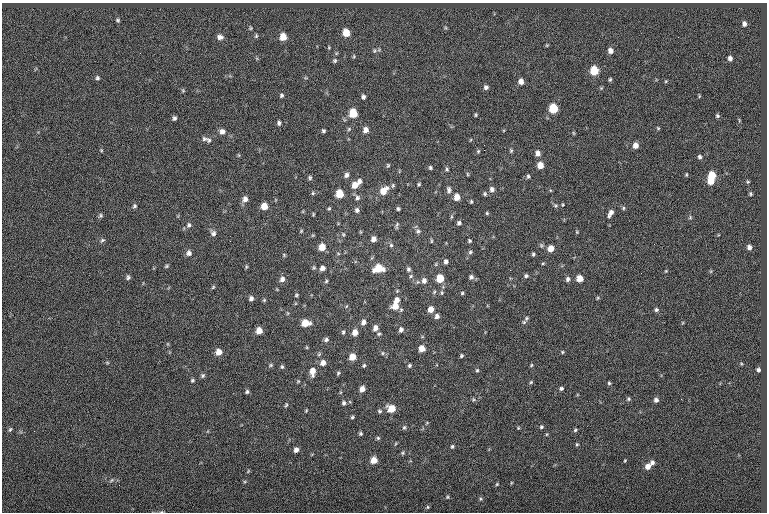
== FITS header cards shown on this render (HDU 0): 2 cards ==
NAXIS1  =                  765
NAXIS2  =                  510

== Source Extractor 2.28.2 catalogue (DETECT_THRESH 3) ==
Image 765 x 510 px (HDU 0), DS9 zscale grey, 1 PNG px = 1 image px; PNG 769 x 514 px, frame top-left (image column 1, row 510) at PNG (2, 3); no overlay
Background -0.0849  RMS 7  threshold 21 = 3 sigma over >= 5 px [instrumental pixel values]
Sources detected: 208; all 208 listed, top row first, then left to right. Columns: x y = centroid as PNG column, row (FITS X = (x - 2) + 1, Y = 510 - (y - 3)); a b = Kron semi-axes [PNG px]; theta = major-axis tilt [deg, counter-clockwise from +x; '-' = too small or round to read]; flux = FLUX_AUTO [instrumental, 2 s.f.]
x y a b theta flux
118 20 5 3 - 630
744 24 5 4 - 1600
251 28 5 4 - 520
346 33 7 6 - 6800
256 36 5 4 - 670
220 37 7 6 - 1900
283 37 7 6 - 6100
547 45 5 4 - 460
329 47 5 3 - 460
374 50 6 5 - 760
610 51 6 5 - 2300
354 56 5 3 - 500
730 58 4 4 - 1500
335 61 5 5 - 790
594 71 6 5 - 13000
97 78 5 5 - 780
610 79 5 4 - 650
521 81 6 5 - 2600
666 81 5 3 - 450
486 87 5 5 - 1300
601 88 5 4 - 480
183 90 5 5 - 580
281 95 5 5 - 780
363 97 5 4 - 1200
553 108 6 6 - 15000
353 113 6 6 - 12000
476 115 4 3 - 530
717 116 5 5 - 760
174 118 5 4 - 1000
739 120 6 3 -73 430
279 123 5 4 - 1000
658 128 5 4 - 500
349 129 6 5 - 720
366 130 6 6 - 2600
323 131 4 4 - 790
222 132 7 7 - 2000
573 133 6 4 -88 470
204 139 8 7 - 1300
209 140 7 7 - 1100
635 145 6 5 - 2900
101 150 4 3 - 430
484 150 2 2 - 1300
478 151 5 4 - 590
511 151 6 4 90 670
538 153 6 6 - 2300
238 155 5 3 - 440
699 157 5 4 - 1100
388 165 5 4 - 590
540 165 6 5 - 4500
430 168 5 4 - 730
447 169 5 4 - 730
467 174 6 3 -88 460
346 175 6 5 - 1600
686 175 5 4 - 500
528 176 5 4 - 700
712 176 6 5 - 11000
310 178 6 5 - 770
359 181 6 5 - 1500
710 181 5 5 - 6000
748 182 4 4 - 550
419 184 4 4 - 560
355 185 8 6 50 4300
492 189 7 6 - 1800
449 190 10 6 -85 1500
383 191 10 7 46 6200
313 193 5 4 - 660
340 194 6 5 - 9700
485 194 6 5 - 710
750 194 4 4 - 650
457 197 6 5 - 4800
357 198 7 6 - 1200
245 199 8 7 - 2300
471 201 5 4 - 560
134 206 6 5 - 800
264 206 6 6 - 5000
555 206 6 6 - 750
329 208 5 4 - 550
623 208 5 5 - 660
398 209 4 3 - 710
357 210 6 5 - 1300
487 213 5 4 - 550
610 213 10 5 61 2200
313 214 4 2 - 460
101 215 6 5 - 790
690 217 5 5 - 600
459 223 5 5 - 1100
189 225 7 6 - 1200
397 225 10 3 78 800
301 231 5 3 - 480
418 231 7 6 - 1000
577 232 5 3 - 400
213 233 8 6 -57 1500
343 234 5 5 - 620
313 235 6 3 18 480
373 239 5 5 - 2400
102 240 7 4 38 810
431 241 6 3 -82 510
469 241 3 3 - 650
391 245 5 5 - 810
322 247 6 6 - 5600
749 247 5 4 - 1600
551 248 6 5 - 4300
470 252 5 5 - 810
189 253 6 6 - 1800
533 254 4 3 - 690
284 255 5 4 - 510
446 261 5 4 - 1400
543 263 5 3 - 470
436 264 6 3 72 500
166 266 5 3 - 610
246 267 7 4 90 580
322 268 6 5 - 2100
379 268 9 6 9 11000
408 269 6 5 - 1100
510 270 2 2 - 200
666 271 4 3 - 410
411 276 6 4 49 730
526 276 6 5 - 930
128 277 6 5 - 950
471 277 6 6 - 1500
440 278 6 5 - 9200
580 278 5 5 - 5400
282 279 5 4 - 2600
567 279 6 5 - 1300
326 281 5 4 - 640
424 281 7 6 - 2100
213 287 6 4 46 560
434 292 6 4 46 640
442 293 8 4 -89 710
462 293 4 4 - 600
296 295 5 3 - 610
251 298 6 5 - 1500
597 298 5 3 - 450
264 300 5 4 - 570
397 300 7 6 - 2600
395 306 8 7 - 5200
431 309 6 5 - 3700
656 310 5 5 - 860
287 313 6 3 -71 500
437 316 6 5 - 1900
526 318 7 6 - 1100
363 322 6 5 - 1800
305 323 7 6 - 6900
375 328 6 5 - 2300
401 330 6 5 - 1400
259 331 6 5 - 4900
343 332 5 4 - 740
355 332 6 5 - 3700
379 334 5 4 - 730
326 339 6 5 - 1100
306 347 5 3 - 440
422 348 5 5 - 4400
219 352 6 6 - 3900
562 352 5 4 - 520
382 353 6 4 90 520
319 354 5 4 - 600
461 356 4 3 - 680
352 357 6 5 - 5500
107 362 6 4 -20 530
323 363 6 6 - 2700
271 365 6 4 27 700
364 365 5 4 - 600
409 365 5 5 - 760
531 365 5 4 - 500
282 367 5 5 - 780
477 370 5 5 - 660
758 370 4 3 - 910
312 371 9 6 86 4400
338 373 5 4 - 660
203 375 6 5 - 850
192 380 5 5 - 730
298 381 5 4 - 510
531 382 5 3 - 500
609 383 4 4 - 650
561 388 5 4 - 900
362 389 5 5 - 2900
247 392 5 4 - 830
628 399 5 4 - 680
473 400 5 5 - 620
656 400 5 5 - 1500
344 403 6 5 - 1100
286 405 6 4 68 630
391 409 6 6 - 7600
306 410 4 3 - 450
379 411 6 5 - 830
352 417 4 4 - 680
404 427 6 4 87 720
541 427 5 4 - 670
518 428 5 4 - 440
10 429 7 4 62 700
575 430 5 4 - 640
361 434 4 4 - 760
547 434 5 3 - 410
378 438 5 5 - 670
577 444 4 4 - 570
452 446 5 4 - 670
296 450 5 5 - 2000
403 453 6 5 - 670
374 460 6 5 - 5700
625 461 4 3 - 420
652 463 6 5 - 1400
648 466 7 6 - 3400
248 471 6 3 54 410
112 480 7 4 33 760
497 484 4 4 - 500
447 497 5 4 - 550
481 499 5 5 - 660
428 507 6 4 -90 580